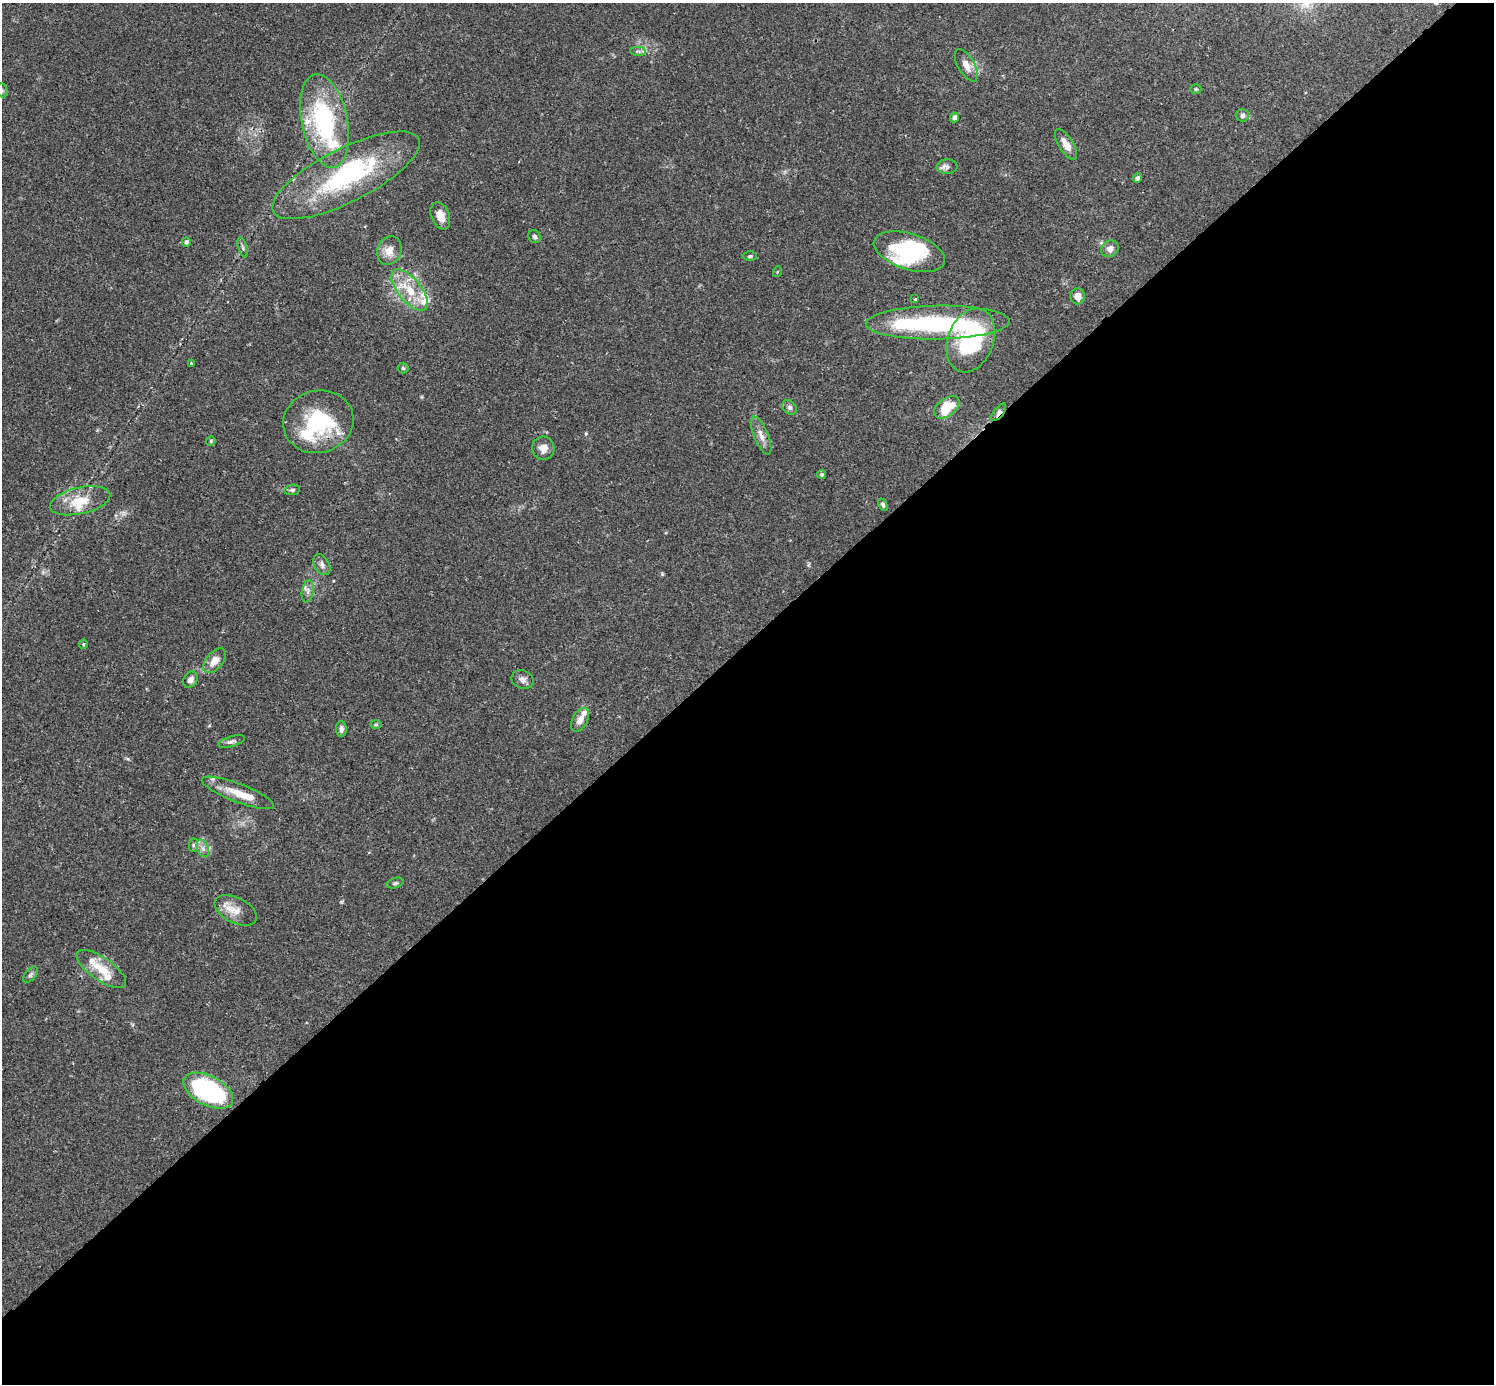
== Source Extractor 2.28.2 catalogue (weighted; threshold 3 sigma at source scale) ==
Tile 12 of 4 x 4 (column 4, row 3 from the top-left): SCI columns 4518-6009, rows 1573-2954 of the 6041 x 6041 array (HDU 1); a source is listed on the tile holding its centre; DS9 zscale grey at full resolution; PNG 1496 x 1386 px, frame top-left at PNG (2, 3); each listed source drawn as its Kron ellipse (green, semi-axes under 4 px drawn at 4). Shown black and unused: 54% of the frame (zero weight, under 2 of 3 exposures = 2% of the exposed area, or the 3 px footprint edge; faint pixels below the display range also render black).
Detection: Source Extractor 2.28.2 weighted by HDU 2 'WHT'; one run over the whole footprint, this tile lists its part. Background 0.102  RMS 0.0058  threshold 0.0261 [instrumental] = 3 sigma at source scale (4.5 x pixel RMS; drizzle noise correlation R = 1.50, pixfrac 1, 0.05/0.05 arcsec/px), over >= 5 px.
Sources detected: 69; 2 inside a brighter object's white glare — neither listed nor drawn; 11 inside a brighter listed object's ellipse — not listed separately; the other 56 listed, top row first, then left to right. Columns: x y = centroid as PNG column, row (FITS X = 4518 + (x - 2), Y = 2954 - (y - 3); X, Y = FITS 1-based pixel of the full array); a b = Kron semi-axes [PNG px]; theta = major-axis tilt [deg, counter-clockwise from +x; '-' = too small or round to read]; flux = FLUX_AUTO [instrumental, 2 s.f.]
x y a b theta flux
638 51 8 4 -1 1.3
966 65 18 8 -60 5.4
1196 89 5 4 - 0.85
2 90 7 5 -68 1.1
1242 115 7 6 - 2.1
954 117 5 4 - 2.2
325 121 47 23 -78 71
1066 144 17 7 -58 5.4
947 167 10 7 5 2.3
346 175 81 27 27 83
1137 178 5 4 - 1.4
440 216 14 9 -69 5.7
534 236 7 5 -60 1.4
186 242 4 4 - 1.5
242 247 10 3 -75 1.1
1110 249 9 8 - 3.1
389 251 14 12 71 6.2
909 252 37 18 -18 47
750 256 7 4 0 0.95
777 272 5 3 - 0.47
410 290 25 11 -50 15
1078 296 8 7 - 4.5
915 299 3 3 - 0.56
938 323 72 17 1 76
971 340 33 23 69 68
191 363 4 2 - 0.63
403 368 5 5 - 0.94
790 407 8 6 -46 1.7
947 407 14 8 37 18
999 412 10 5 52 2.1
318 422 35 31 16 48
761 436 20 7 -68 4.6
211 441 5 4 - 0.68
543 448 11 11 - 4.7
822 474 4 4 - 0.83
292 490 8 5 9 1.2
80 501 31 13 13 15
883 505 6 4 -67 1.2
322 565 11 7 -60 2.5
308 591 11 5 81 2.5
83 644 4 4 - 0.66
214 661 14 8 51 7
190 680 8 6 57 2.8
522 680 11 9 -23 2.9
580 720 13 7 62 4.3
376 725 6 4 0 0.74
341 729 8 5 90 2
232 742 13 5 17 1.9
238 793 38 9 -21 11
193 845 7 4 89 1.2
203 848 9 5 -70 2.3
395 883 8 5 16 1.3
236 910 23 12 -27 8
101 969 29 11 -34 13
30 975 10 5 49 1.5
208 1091 27 14 -27 86
Overlapping masked pixels (flux is a lower limit): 2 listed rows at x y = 999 412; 318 422
Isophote crosses this tile's border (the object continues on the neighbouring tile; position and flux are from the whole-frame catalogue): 1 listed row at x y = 2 90